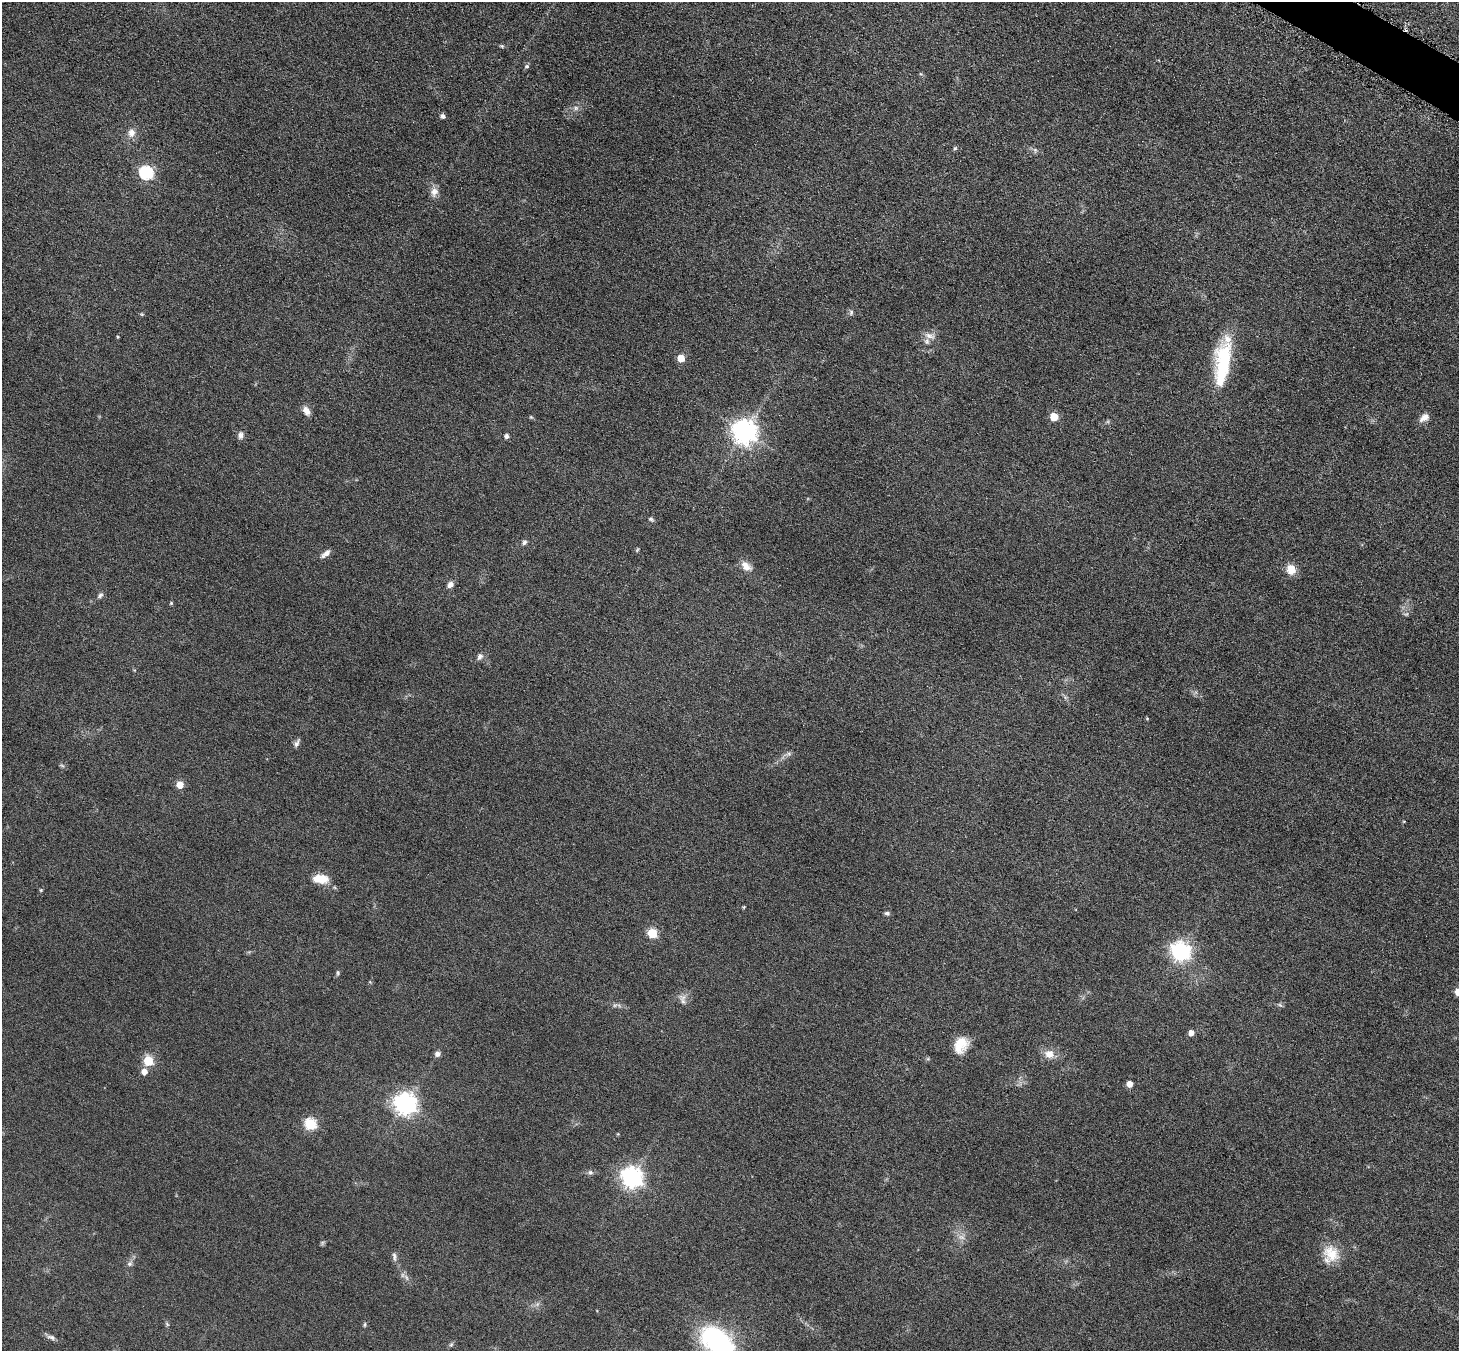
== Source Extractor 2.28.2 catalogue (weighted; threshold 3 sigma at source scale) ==
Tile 10 of 4 x 4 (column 2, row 3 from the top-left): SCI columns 1477-2933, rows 1660-3008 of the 5861 x 5868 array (HDU 1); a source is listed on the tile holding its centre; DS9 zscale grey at full resolution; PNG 1461 x 1353 px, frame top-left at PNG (2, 2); no overlay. Shown black and unused: <1% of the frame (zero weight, under 3 of 6 exposures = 2% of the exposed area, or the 3 px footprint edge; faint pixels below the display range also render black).
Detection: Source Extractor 2.28.2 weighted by HDU 2 'WHT'; one run over the whole footprint, this tile lists its part. Background 0.0929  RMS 0.01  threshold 0.0408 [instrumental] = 3 sigma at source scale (4.09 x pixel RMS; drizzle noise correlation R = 1.36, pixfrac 0.8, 0.05/0.05 arcsec/px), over >= 5 px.
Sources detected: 72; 3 too faint to see at this stretch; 1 inside a brighter object's white glare — not listed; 2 inside a brighter listed object's ellipse — not listed separately; the other 66 listed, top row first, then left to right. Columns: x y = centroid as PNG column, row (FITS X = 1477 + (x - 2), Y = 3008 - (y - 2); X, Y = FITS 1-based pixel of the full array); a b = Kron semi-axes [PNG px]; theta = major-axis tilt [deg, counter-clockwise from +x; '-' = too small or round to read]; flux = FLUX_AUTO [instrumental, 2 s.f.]
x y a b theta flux
501 46 5 4 - 1.2
527 66 6 5 - 1.7
576 108 6 6 - 2.3
443 116 5 4 - 3.3
131 133 11 9 87 6.3
955 148 5 5 - 1.4
1035 150 6 5 - 1.9
146 173 6 6 - 140
434 192 13 10 80 6.1
851 312 8 6 76 2.1
142 314 6 4 17 1
930 336 16 7 -18 6
117 337 3 3 - 1
681 358 5 5 - 18
1224 360 40 22 88 52
306 411 11 7 -59 5.7
531 417 5 5 - 1
1054 417 5 5 - 26
1424 418 13 7 37 6.1
744 431 8 8 - 870
240 435 11 6 85 3.6
506 436 5 4 - 2.9
651 519 8 5 -30 1.7
524 542 7 5 43 2.6
326 554 13 6 40 4.6
746 566 16 9 -43 7.8
1291 569 12 10 -63 11
450 585 9 7 50 4.2
100 595 8 6 38 2.3
171 603 4 4 - 0.97
480 657 9 7 60 3.2
1147 718 5 3 - 0.83
297 743 11 6 62 2.9
180 785 5 5 - 15
320 879 18 10 -6 16
41 890 5 4 - 1
743 907 4 4 - 0.84
887 913 7 5 -16 2
652 933 5 5 - 44
1180 952 7 7 - 400
338 973 5 5 - 1.3
1458 992 5 5 - 16
683 1001 11 6 -66 3.7
615 1005 7 4 18 1.7
1280 1005 7 4 -44 1.5
1191 1033 5 5 - 6.1
961 1042 16 12 -47 16
437 1054 6 5 - 3.8
1049 1054 13 11 -18 9.1
148 1061 5 5 - 45
144 1072 6 6 - 7.2
1129 1084 5 5 - 9.4
405 1104 8 7 - 610
310 1124 6 6 - 76
618 1134 4 4 - 0.79
590 1172 7 6 - 2.5
632 1177 8 7 - 500
322 1243 7 4 72 1.4
1331 1253 23 18 -50 20
394 1257 13 5 -84 3.1
129 1264 7 6 - 2.5
167 1324 7 4 -54 1.2
365 1324 6 4 84 1.3
51 1337 13 6 -20 3.4
716 1341 32 20 -37 140
451 1345 7 5 53 1.5
Isophote crosses this tile's border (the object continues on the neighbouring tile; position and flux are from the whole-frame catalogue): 2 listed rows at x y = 1458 992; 716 1341